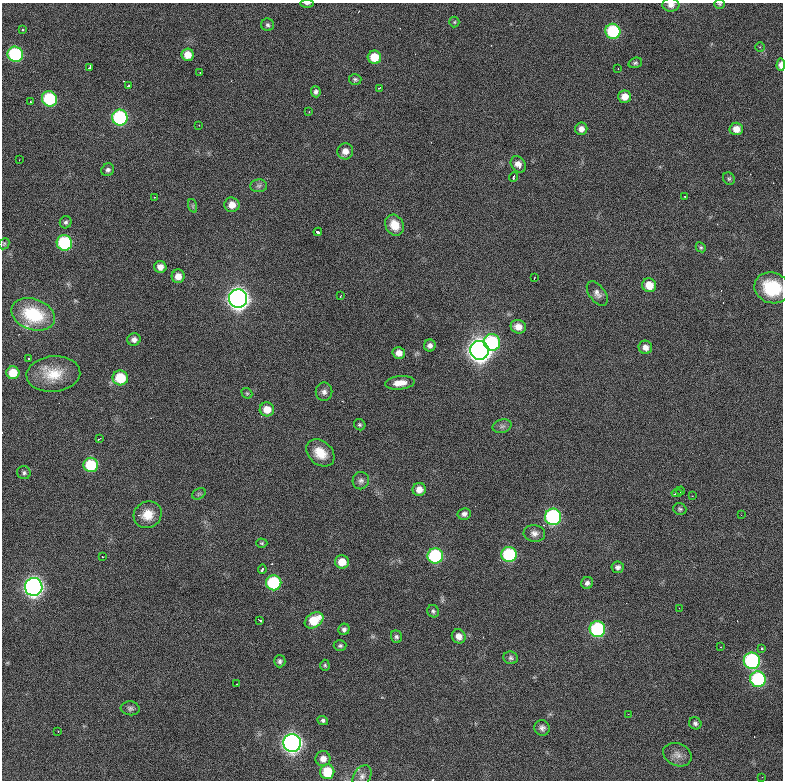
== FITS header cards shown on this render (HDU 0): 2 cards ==
NAXIS1  =                  781 / length of data axis 1
NAXIS2  =                  778 / length of data axis 2

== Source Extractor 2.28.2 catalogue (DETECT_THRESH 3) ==
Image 781 x 778 px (HDU 0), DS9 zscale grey, 1 PNG px = 1 image px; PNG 785 x 782 px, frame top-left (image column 1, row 778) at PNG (2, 3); each listed source drawn as its Kron ellipse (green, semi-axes under 4 px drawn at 4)
Background 1010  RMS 24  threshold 72.3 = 3 sigma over >= 5 px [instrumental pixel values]
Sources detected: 126; all 126 listed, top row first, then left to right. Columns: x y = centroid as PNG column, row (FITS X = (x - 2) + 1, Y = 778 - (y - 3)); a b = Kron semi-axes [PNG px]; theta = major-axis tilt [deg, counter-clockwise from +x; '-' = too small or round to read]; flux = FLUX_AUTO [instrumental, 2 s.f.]
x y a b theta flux
307 4 6 3 0 2.7e+03
719 4 5 4 - 2.2e+03
671 5 8 6 -3 8.0e+03
454 22 5 5 - 2.3e+03
268 25 6 6 - 3.8e+03
22 29 3 3 - 1.9e+03
613 31 7 7 - 1.1e+05
760 47 4 4 - 1.9e+03
15 54 8 7 - 1.5e+05
188 55 6 6 - 2.0e+04
374 57 7 6 - 3.5e+04
635 63 7 5 19 3.0e+03
781 65 6 4 88 1.1e+04
90 67 4 3 - 1.2e+04
618 69 2 2 - 1.3e+03
200 73 2 2 - 1.0e+03
355 79 6 5 - 3.3e+03
129 86 3 3 - 1.1e+04
379 88 3 2 - 1.2e+03
316 92 5 5 - 4.6e+03
625 97 6 6 - 1.6e+04
49 99 8 7 - 1.0e+05
30 101 3 3 - 3.1e+03
309 112 2 2 - 8.6e+02
120 117 8 8 - 1.8e+05
199 125 2 2 - 9.6e+02
581 129 6 6 - 9.2e+03
736 129 7 6 - 1.6e+04
345 151 8 8 - 1.2e+04
19 160 2 2 - 1.1e+03
518 164 9 6 -53 1.1e+04
108 170 6 6 - 4.7e+03
513 177 5 3 - 4.2e+03
729 179 7 5 -58 2.7e+03
259 186 8 6 2 4.6e+03
685 196 4 3 - 8.3e+03
154 197 2 2 - 1.0e+03
232 205 7 7 - 1.6e+04
193 206 7 4 -72 3.0e+03
66 222 6 6 - 3.9e+03
395 225 11 9 -62 2.6e+04
318 232 4 3 - 5.4e+03
64 243 8 7 - 1.4e+05
4 244 6 5 - 2.2e+03
701 247 5 4 - 2.5e+03
160 267 6 6 - 1.2e+04
178 276 7 6 - 1.5e+04
534 278 3 2 - 9.7e+02
649 285 7 7 - 2.6e+04
772 288 18 15 -18 7.2e+04
597 293 14 8 -54 9.0e+03
340 296 3 2 - 1.1e+03
238 299 9 9 - 1.1e+06
33 314 22 15 -19 8.5e+04
518 327 8 6 -17 1.6e+04
134 340 6 6 - 7.4e+03
492 342 8 8 - 1.4e+05
430 346 6 6 - 6.6e+03
645 347 7 6 - 9.9e+03
480 350 9 9 - 1.4e+06
399 353 6 6 - 1.3e+04
29 359 3 2 - 1.6e+03
13 373 6 6 - 3.2e+04
53 374 27 18 6 4.6e+04
120 378 7 7 - 5.5e+04
400 383 15 6 6 1.9e+04
324 392 9 8 - 7.0e+03
247 393 6 5 - 2.1e+03
267 409 7 7 - 2.1e+04
360 425 6 5 - 2.8e+03
502 426 9 6 14 6.1e+03
99 439 4 2 - 1.6e+03
320 453 16 11 -41 3.0e+04
91 465 7 7 - 7.5e+04
24 473 7 6 - 4.0e+03
361 481 9 8 - 5.7e+03
419 489 6 6 - 1.4e+04
681 491 4 3 - 4.7e+03
677 493 5 3 - 5.9e+03
199 494 7 5 31 2.8e+03
692 496 3 2 - 1.2e+03
680 509 7 5 -19 3.1e+03
464 514 6 6 - 6.0e+03
148 515 14 13 - 2.5e+04
741 515 3 2 - 1.4e+03
553 517 8 8 - 2.6e+05
534 533 11 8 -7 8.3e+03
262 543 5 4 - 2.2e+03
509 555 7 7 - 1.4e+05
435 556 8 7 - 1.4e+05
103 557 3 2 - 1.7e+03
342 562 7 6 - 2.3e+04
618 567 6 6 - 5.5e+03
262 569 4 3 - 3.3e+03
274 583 7 7 - 1.2e+05
587 583 6 6 - 5.2e+03
34 587 9 9 - 7.6e+05
679 608 2 2 - 7.6e+02
433 611 6 5 - 3.5e+03
260 620 4 2 - 2.2e+03
314 620 10 7 33 4.1e+04
344 629 6 5 - 4.7e+03
597 629 8 7 - 1.9e+05
459 636 7 6 - 1.3e+04
396 637 6 5 - 3.8e+03
340 646 6 5 - 3.2e+03
721 647 2 2 - 9.0e+02
762 648 3 3 - 2.2e+03
511 658 7 6 - 3.9e+03
280 661 6 6 - 4.4e+03
752 661 8 8 - 2.4e+05
325 665 5 4 - 2.5e+03
758 679 8 7 - 1.7e+05
237 684 2 2 - 8.3e+02
130 708 9 7 -5 4.9e+03
628 714 2 2 - 9.7e+02
323 720 5 4 - 3.6e+03
695 723 6 5 - 4.4e+03
542 728 8 7 - 6.1e+03
58 731 2 2 - 7.0e+02
292 743 9 9 - 8.0e+05
677 755 15 11 -23 1.3e+04
323 759 7 7 - 1.2e+04
327 772 7 7 - 4.8e+04
362 776 12 8 56 7.9e+03
762 777 2 2 - 1.1e+03
At the frame edge (FLAGS 8, measured only in part): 5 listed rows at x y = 307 4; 719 4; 671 5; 781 65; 772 288